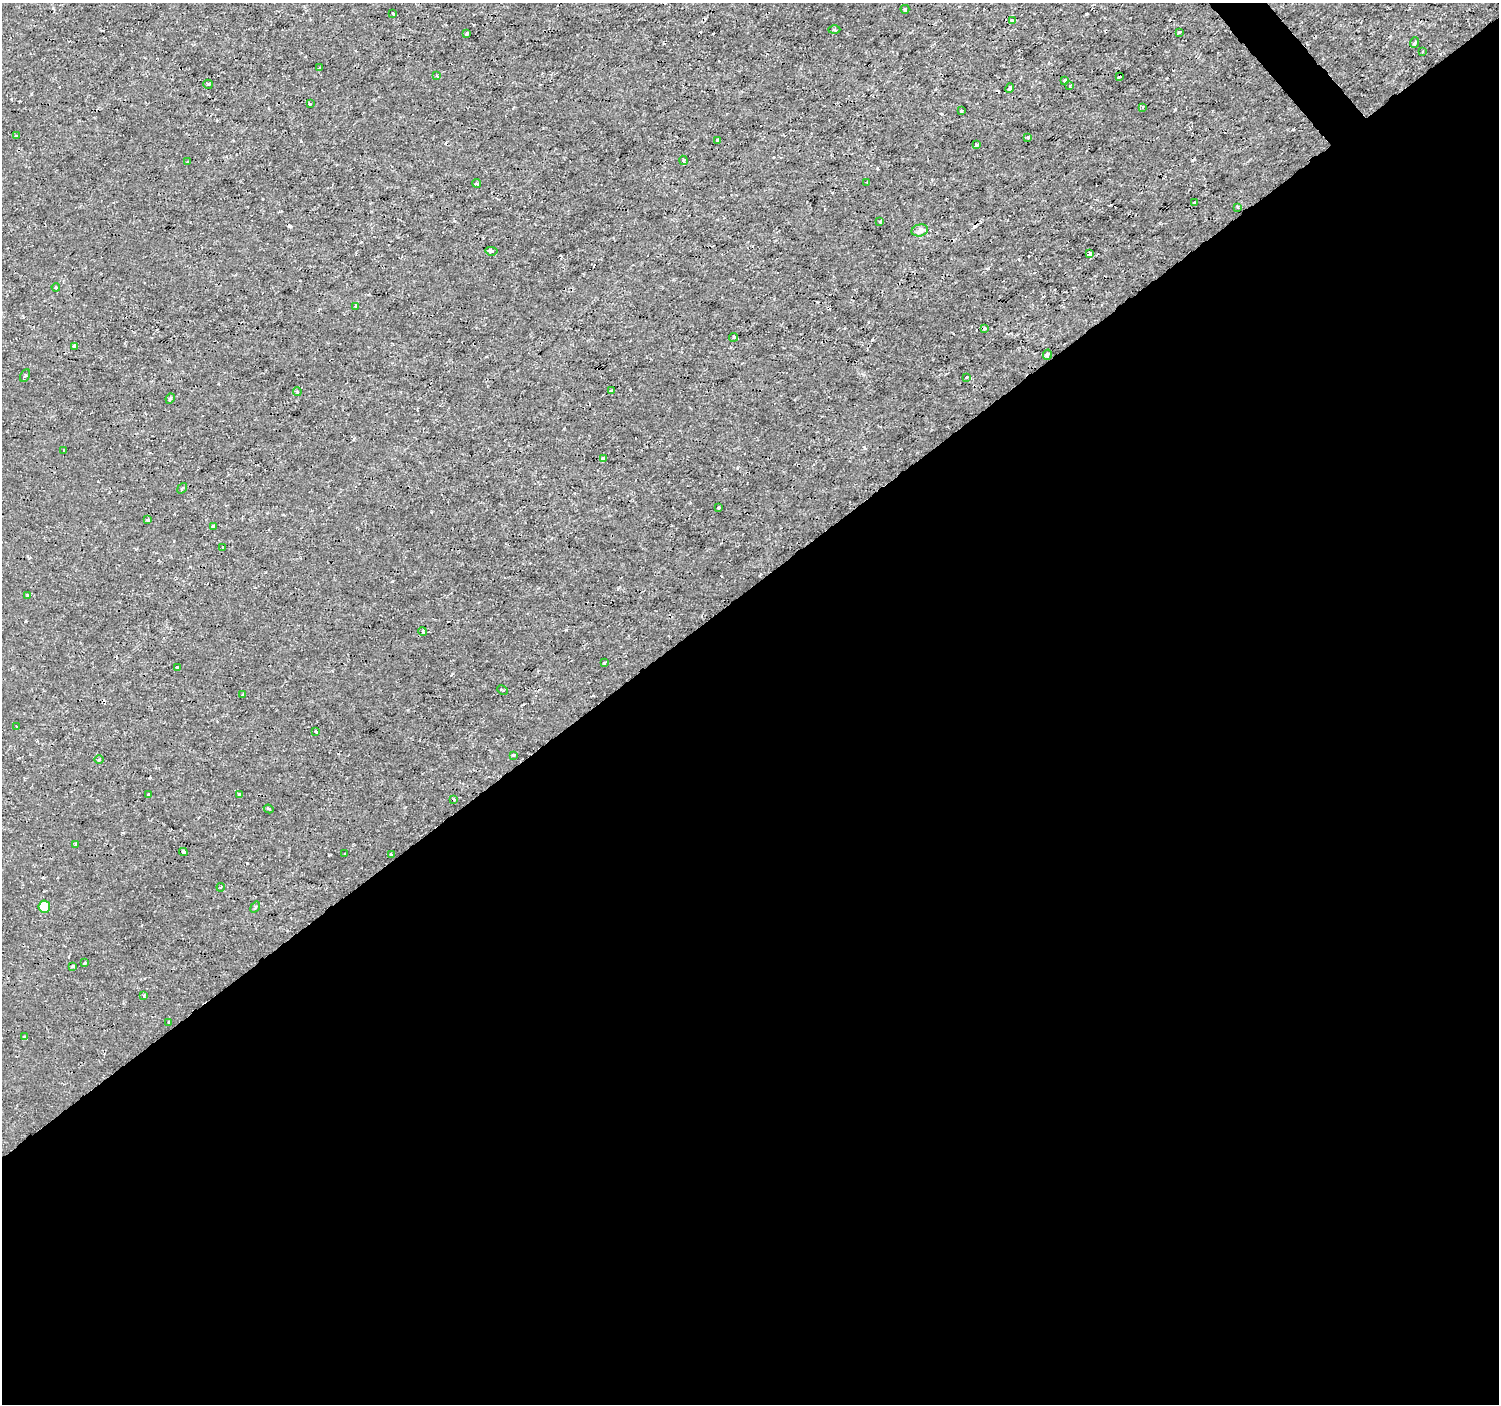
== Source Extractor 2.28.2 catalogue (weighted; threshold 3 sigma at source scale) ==
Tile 15 of 4 x 4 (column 3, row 4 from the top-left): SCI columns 2997-4493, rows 139-1540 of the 5994 x 5944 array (HDU 1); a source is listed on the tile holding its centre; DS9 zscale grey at full resolution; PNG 1501 x 1406 px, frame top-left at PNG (2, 3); each listed source drawn as its Kron ellipse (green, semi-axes under 4 px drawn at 4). Shown black and unused: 59% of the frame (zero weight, under 2 of 3 exposures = <1% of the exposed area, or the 3 px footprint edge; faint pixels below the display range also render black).
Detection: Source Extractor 2.28.2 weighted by HDU 2 'WHT'; one run over the whole footprint, this tile lists its part. Background 3.36e-04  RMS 0.0011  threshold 0.00488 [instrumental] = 3 sigma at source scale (4.5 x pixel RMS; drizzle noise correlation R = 1.50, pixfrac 1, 0.0396/0.0396 arcsec/px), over >= 5 px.
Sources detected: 84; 8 cosmic-ray / hot-pixel residue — neither listed nor drawn; the other 76 listed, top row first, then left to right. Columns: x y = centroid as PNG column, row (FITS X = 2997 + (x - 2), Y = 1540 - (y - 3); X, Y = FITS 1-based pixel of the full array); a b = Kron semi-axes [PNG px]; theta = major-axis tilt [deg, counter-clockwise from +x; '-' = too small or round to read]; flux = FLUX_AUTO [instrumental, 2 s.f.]
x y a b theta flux
905 9 4 3 - 0.28
393 14 3 3 - 0.26
1012 21 4 3 - 0.36
834 30 6 3 0 0.12
1180 32 4 3 - 0.12
466 34 3 3 - 0.46
1414 43 5 3 - 0.14
1423 52 3 2 - 0.091
319 68 3 3 - 0.24
437 76 3 3 - 0.081
1119 77 3 2 - 0.11
1065 81 3 3 - 0.4
208 84 5 2 - 0.11
1070 86 3 3 - 0.15
1010 88 5 2 - 0.15
310 104 3 2 - 0.099
1142 107 4 3 - 0.15
961 111 3 3 - 0.3
16 136 3 3 - 0.1
1028 137 3 3 - 0.24
718 140 3 3 - 0.36
977 145 4 3 - 0.95
684 160 4 3 - 0.26
188 162 3 3 - 0.17
867 182 3 2 - 0.1
477 183 4 3 - 0.19
1194 203 3 2 - 0.15
1238 207 3 2 - 0.11
880 221 3 3 - 0.12
920 230 8 6 14 0.38
491 251 6 4 -6 0.22
1090 253 4 3 - 0.38
56 287 4 3 - 0.12
356 306 3 3 - 0.32
985 328 3 3 - 0.62
733 337 4 3 - 0.13
74 346 4 3 - 0.89
1047 355 5 3 - 0.43
25 375 7 3 64 0.14
967 377 3 3 - 0.25
297 391 4 3 - 0.15
611 391 3 3 - 0.63
170 399 5 3 - 0.18
64 450 3 3 - 0.15
603 458 3 3 - 0.38
182 488 6 3 52 0.15
718 508 2 2 - 0.12
148 520 4 3 - 0.2
213 526 3 3 - 0.25
223 548 3 2 - 0.17
27 595 3 3 - 0.13
423 631 4 4 - 0.2
604 663 3 2 - 0.13
177 667 4 3 - 0.24
503 690 5 2 - 0.1
243 694 3 3 - 0.14
17 726 2 2 - 0.099
316 732 3 3 - 0.7
514 755 4 3 - 0.12
99 760 5 3 - 0.13
149 795 4 3 - 0.62
239 795 4 3 - 0.2
454 799 4 3 - 0.19
269 809 5 3 - 0.14
75 844 4 2 - 0.098
183 852 4 3 - 0.96
345 854 3 2 - 0.099
391 854 3 3 - 0.22
221 887 4 3 - 0.13
44 906 6 6 - 2.2
255 907 6 3 54 0.13
85 963 3 3 - 0.23
73 966 3 3 - 0.29
144 995 3 3 - 0.13
169 1022 3 3 - 0.2
25 1037 4 3 - 0.78
Unlisted compact peaks at least as high as the median listed source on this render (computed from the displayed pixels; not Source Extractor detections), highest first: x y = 1293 129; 392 581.